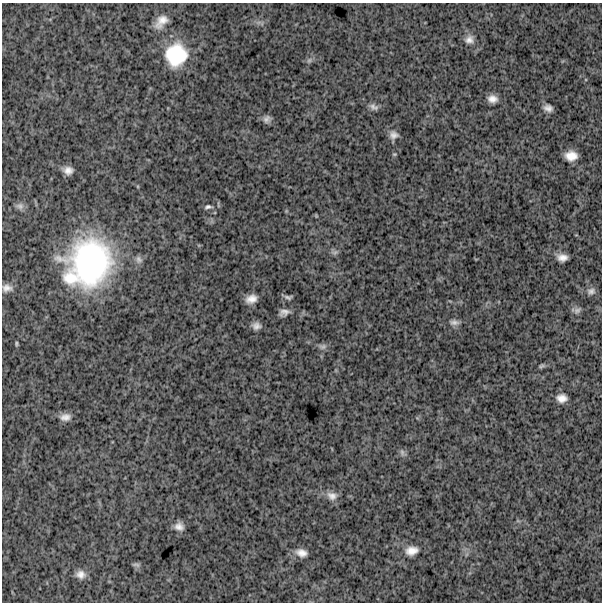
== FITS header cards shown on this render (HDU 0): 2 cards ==
NAXIS1  =                  600
NAXIS2  =                  600

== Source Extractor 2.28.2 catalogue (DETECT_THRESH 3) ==
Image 600 x 600 px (HDU 0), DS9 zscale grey, 1 PNG px = 1 image px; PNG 604 x 604 px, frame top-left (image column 1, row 600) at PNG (2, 3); no overlay
Background 1780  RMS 260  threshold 789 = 3 sigma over >= 5 px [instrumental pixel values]
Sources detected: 39; all 39 listed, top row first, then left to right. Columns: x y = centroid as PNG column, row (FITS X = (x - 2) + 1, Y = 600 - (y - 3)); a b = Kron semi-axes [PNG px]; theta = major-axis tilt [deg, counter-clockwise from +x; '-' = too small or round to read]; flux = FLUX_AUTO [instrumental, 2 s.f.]
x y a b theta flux
161 21 15 9 49 2.1e+05
469 40 12 10 11 1.2e+05
176 55 23 21 75 9.3e+05
309 60 8 6 68 4.6e+04
492 99 10 8 -3 1.3e+05
374 107 12 7 -23 7.5e+04
548 108 8 6 -14 9.3e+04
267 119 10 8 44 8.1e+04
394 135 11 10 - 1.0e+05
395 154 5 4 - 1.9e+04
571 156 11 9 -2 2.2e+05
68 170 9 7 -16 1.2e+05
20 206 11 9 -11 7.3e+04
208 207 11 6 11 5.5e+04
335 252 9 6 18 4.7e+04
562 257 10 7 -6 1.3e+05
139 260 11 9 -72 7.5e+04
91 263 43 39 87 3.9e+06
70 278 21 18 -11 4.3e+05
7 288 12 9 0 1.1e+05
591 291 12 9 13 8.2e+04
288 297 9 5 -3 4.7e+04
251 299 10 7 21 1.5e+05
577 310 11 7 37 6.3e+04
284 312 9 5 15 9.0e+04
454 322 13 7 -2 8.2e+04
256 326 8 7 - 9.1e+04
16 343 7 3 90 2.4e+04
323 347 11 7 12 6.6e+04
542 366 8 5 13 3.5e+04
562 398 12 10 -1 1.5e+05
65 417 13 9 6 1.3e+05
402 453 10 6 -83 5.4e+04
332 496 15 11 -18 1.4e+05
179 527 12 10 -19 1.3e+05
412 551 17 12 12 1.9e+05
301 553 15 10 -14 1.5e+05
136 565 11 4 -12 4.2e+04
81 574 10 9 - 1.2e+05